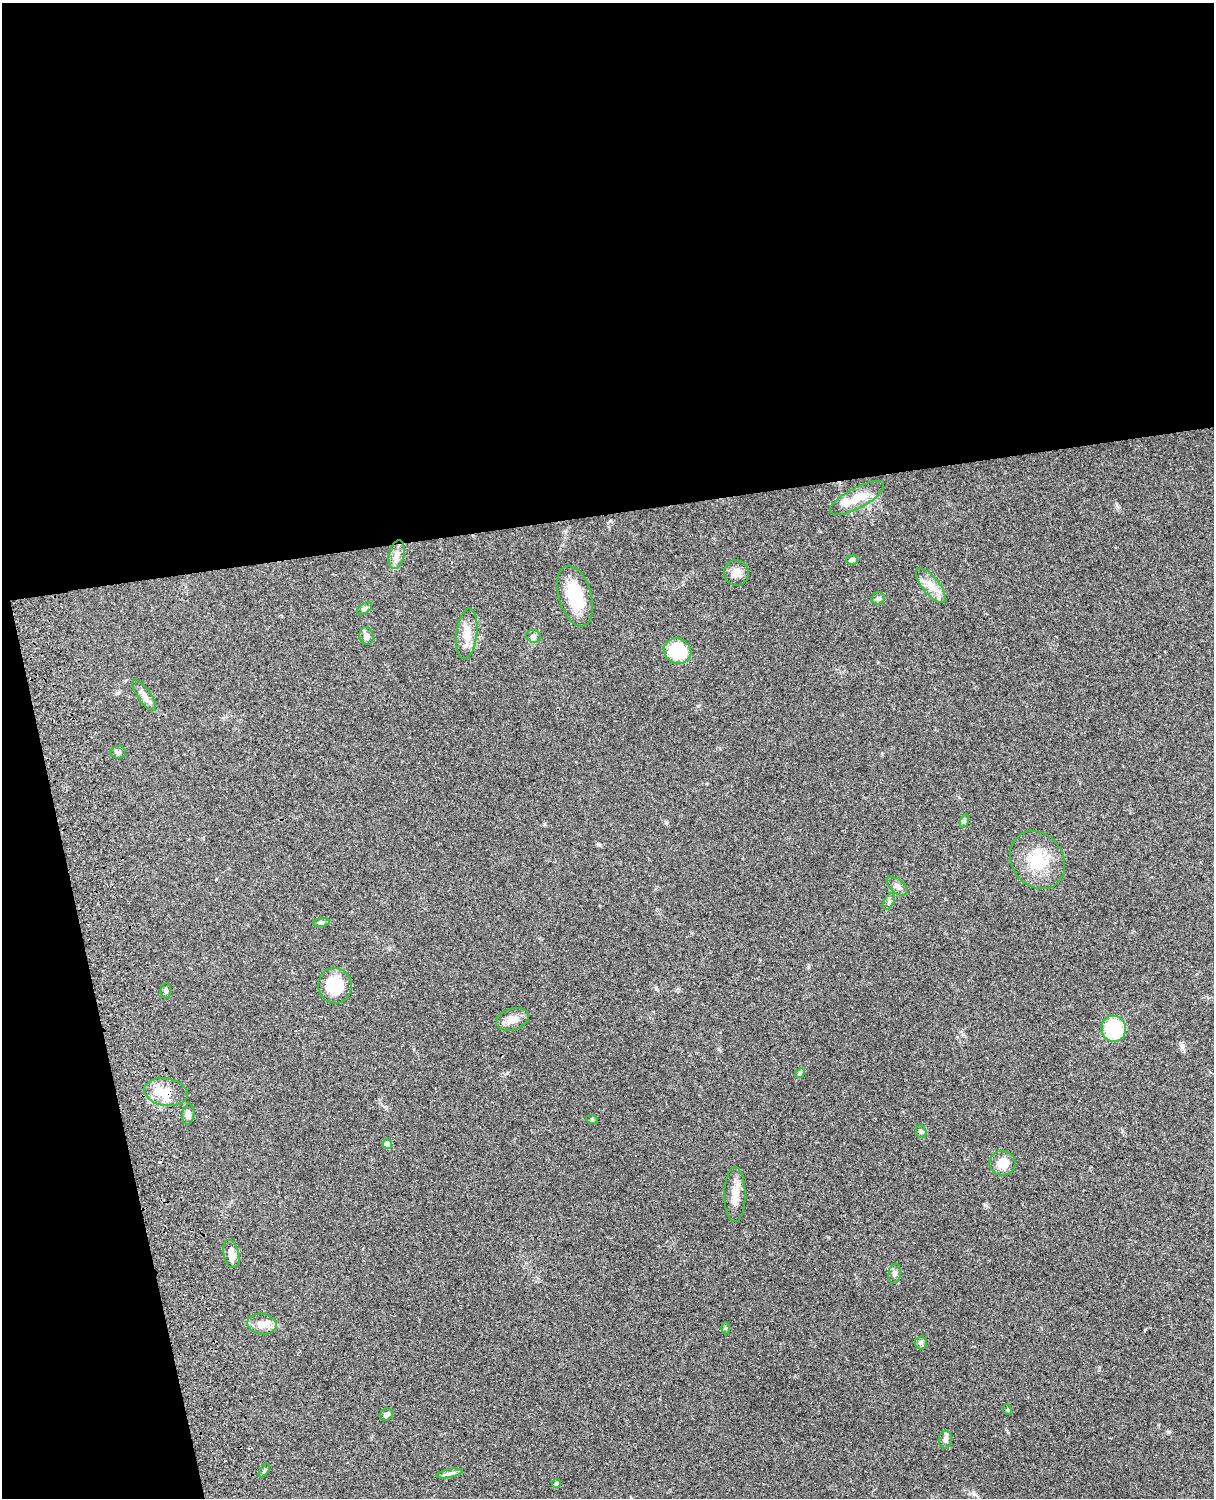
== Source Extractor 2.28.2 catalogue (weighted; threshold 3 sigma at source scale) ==
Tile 1 of 4 x 3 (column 1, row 1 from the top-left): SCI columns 121-1332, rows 3268-4763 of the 5088 x 4927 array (HDU 1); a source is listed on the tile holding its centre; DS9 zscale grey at full resolution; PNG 1216 x 1500 px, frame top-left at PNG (2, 3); each listed source drawn as its Kron ellipse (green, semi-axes under 4 px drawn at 4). Shown black and unused: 39% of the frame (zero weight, under 3 of 4 exposures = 6% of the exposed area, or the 3 px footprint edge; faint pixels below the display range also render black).
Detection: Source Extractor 2.28.2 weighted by HDU 2 'WHT'; one run over the whole footprint, this tile lists its part. Background 0.103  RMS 0.0064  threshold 0.0288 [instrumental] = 3 sigma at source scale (4.5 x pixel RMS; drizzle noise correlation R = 1.50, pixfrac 1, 0.05/0.05 arcsec/px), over >= 5 px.
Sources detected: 43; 1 inside a brighter listed object's ellipse — not listed separately; the other 42 listed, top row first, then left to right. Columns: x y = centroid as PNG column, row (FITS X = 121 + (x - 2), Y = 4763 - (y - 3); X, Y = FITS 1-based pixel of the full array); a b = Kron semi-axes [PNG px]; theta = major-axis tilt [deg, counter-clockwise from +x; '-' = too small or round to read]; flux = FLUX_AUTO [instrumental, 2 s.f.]
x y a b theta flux
857 498 30 10 28 12
397 555 14 7 78 4.1
852 560 6 5 - 1.9
736 573 12 12 - 5.4
931 585 21 8 -51 7.4
575 596 31 16 -74 25
878 598 7 6 - 1.6
364 608 8 5 31 1.3
467 634 25 10 83 8.9
367 636 9 7 -79 3.6
534 636 7 6 - 1.7
677 651 14 12 -29 26
144 695 18 6 -55 3.9
118 752 7 6 - 1.6
964 821 7 4 72 1
1037 860 31 25 -54 24
897 886 12 6 -39 2.6
889 901 9 5 64 1.5
321 922 8 4 8 1.1
335 986 18 16 -75 21
166 991 7 5 87 1.4
512 1019 17 10 17 5.6
1113 1029 13 12 - 38
800 1073 5 4 - 0.86
166 1092 22 13 -10 11
188 1115 10 6 84 3
592 1120 6 4 -19 0.68
921 1132 6 5 - 1.2
387 1144 5 4 - 6.6
1002 1163 13 12 - 8.4
735 1195 27 10 90 8
231 1254 14 7 -76 4.9
895 1274 10 6 84 2
262 1324 14 10 -10 5.3
725 1328 6 4 89 0.78
921 1343 6 6 - 1.4
1008 1410 5 3 - 0.55
386 1415 7 5 41 2.6
945 1440 9 6 88 2.4
264 1471 7 4 56 0.87
449 1473 13 4 11 2
556 1484 4 4 - 0.97
Overlapping masked pixels (flux is a lower limit): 1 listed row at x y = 166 1092
Unlisted compact peaks at least as high as the median listed source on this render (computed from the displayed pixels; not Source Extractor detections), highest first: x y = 1182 1047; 985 1205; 598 844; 656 988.